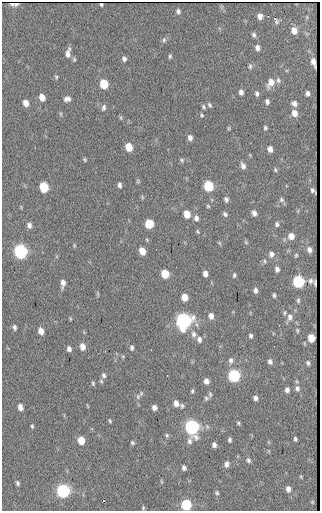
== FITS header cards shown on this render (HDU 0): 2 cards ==
NAXIS1  =                  318
NAXIS2  =                  509

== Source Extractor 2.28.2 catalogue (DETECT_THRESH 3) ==
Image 318 x 509 px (HDU 0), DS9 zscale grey, 1 PNG px = 1 image px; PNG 322 x 513 px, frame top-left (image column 1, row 509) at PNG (2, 2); no overlay
Background 41.9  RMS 6.6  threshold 19.7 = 3 sigma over >= 5 px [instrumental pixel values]
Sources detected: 140; all 140 listed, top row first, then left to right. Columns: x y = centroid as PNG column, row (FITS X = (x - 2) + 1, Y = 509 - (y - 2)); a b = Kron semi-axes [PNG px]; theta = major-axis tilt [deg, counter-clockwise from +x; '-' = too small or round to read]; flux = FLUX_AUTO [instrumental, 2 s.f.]
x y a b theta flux
14 4 6 3 1 2100
101 4 4 3 - 520
178 11 7 5 -70 1200
260 16 5 5 - 2100
275 19 8 4 -63 1200
294 31 6 5 - 3200
254 35 6 5 - 1000
164 40 8 5 89 940
257 48 7 5 -76 1700
68 53 11 5 81 2400
170 56 5 3 - 710
74 59 6 5 - 700
124 59 6 5 - 1200
313 62 8 4 -75 2000
250 66 7 5 -89 860
56 77 6 4 -80 610
278 80 8 5 -89 1000
271 82 11 8 61 3800
104 84 7 5 -75 15000
241 92 6 5 - 1500
257 93 6 4 -83 1100
307 93 5 4 - 1300
42 97 6 5 - 3600
67 99 7 5 13 1700
267 102 5 4 - 1100
26 103 6 5 - 3200
294 103 7 6 - 1700
210 105 6 4 -62 770
203 107 7 4 -54 780
103 108 9 6 82 1300
294 113 7 6 - 3100
61 114 6 3 -71 520
202 115 5 4 - 600
121 118 7 3 82 510
229 128 6 4 89 490
265 128 5 4 - 700
190 137 6 5 - 1700
129 147 6 5 - 7800
270 149 6 4 -78 2300
250 155 5 3 - 380
85 159 5 4 - 530
182 160 6 5 - 760
243 166 8 5 -64 1700
275 170 6 4 -70 630
138 181 6 5 - 550
119 185 6 4 -82 1100
208 186 7 6 - 21000
44 187 7 6 - 18000
313 190 5 4 - 1100
142 197 6 3 -72 530
226 199 6 5 - 1100
281 200 7 7 - 1100
208 206 5 4 - 510
254 213 7 5 -63 1600
187 214 6 5 - 5400
225 214 6 4 -48 940
196 218 7 5 -75 1700
149 224 6 6 - 13000
277 224 7 5 -80 860
29 225 7 5 -76 1600
198 231 6 4 -57 550
291 236 7 6 - 3200
246 242 6 4 -46 580
220 243 6 4 -70 490
74 245 5 4 - 470
309 250 7 6 - 1700
20 251 8 6 -77 69000
142 251 6 5 - 4600
271 254 7 6 - 1700
296 255 4 4 - 540
265 261 6 3 -90 540
277 269 5 4 - 1600
165 274 6 5 - 9400
205 274 5 4 - 2100
234 275 6 4 81 730
298 281 7 6 - 42000
311 281 6 6 - 1400
63 283 8 5 86 2200
315 283 6 2 -86 550
255 290 6 4 -81 1300
98 294 6 4 -71 510
274 295 5 3 - 750
184 297 6 5 - 4600
298 300 7 5 -88 770
284 313 6 5 - 620
211 316 7 5 -78 2300
290 317 9 7 -88 2200
70 319 6 3 -90 430
183 321 8 7 - 120000
14 327 6 4 -78 1100
297 330 7 4 -64 580
41 331 7 5 -71 3000
193 334 8 6 -78 1700
251 336 4 4 - 880
311 338 6 5 - 6900
199 339 7 6 - 1600
82 347 7 5 -78 3200
132 347 6 5 - 900
69 349 6 4 -68 1600
231 360 8 6 -80 1400
270 362 6 5 - 1300
308 363 6 4 -72 840
104 375 7 5 -72 1100
234 375 7 6 - 44000
101 381 5 5 - 660
206 381 6 5 - 2100
93 383 6 5 - 650
297 388 8 7 - 1600
287 390 5 5 - 1600
192 391 6 4 74 640
210 394 7 5 78 830
138 396 9 5 73 1200
206 398 7 5 78 820
255 398 5 5 - 1300
176 403 6 5 - 2500
87 406 7 2 -69 330
182 406 5 4 - 740
20 407 6 5 - 2700
154 407 5 4 - 1900
110 421 5 3 - 510
238 423 5 5 - 610
32 426 5 3 - 660
192 427 9 7 -85 92000
167 435 5 4 - 740
295 439 5 3 - 820
81 440 6 5 - 6900
230 440 5 4 - 870
132 443 5 4 - 670
214 445 5 4 - 1500
248 460 7 5 -60 1000
226 464 7 5 86 1600
184 468 5 4 - 1100
17 483 5 3 - 800
288 489 7 5 -84 2000
63 491 7 6 - 68000
217 493 6 5 - 720
104 500 3 2 - 940
312 502 5 5 - 480
186 505 7 6 - 27000
143 508 5 4 - 550
At the frame edge (FLAGS 8, measured only in part): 2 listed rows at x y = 14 4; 186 505